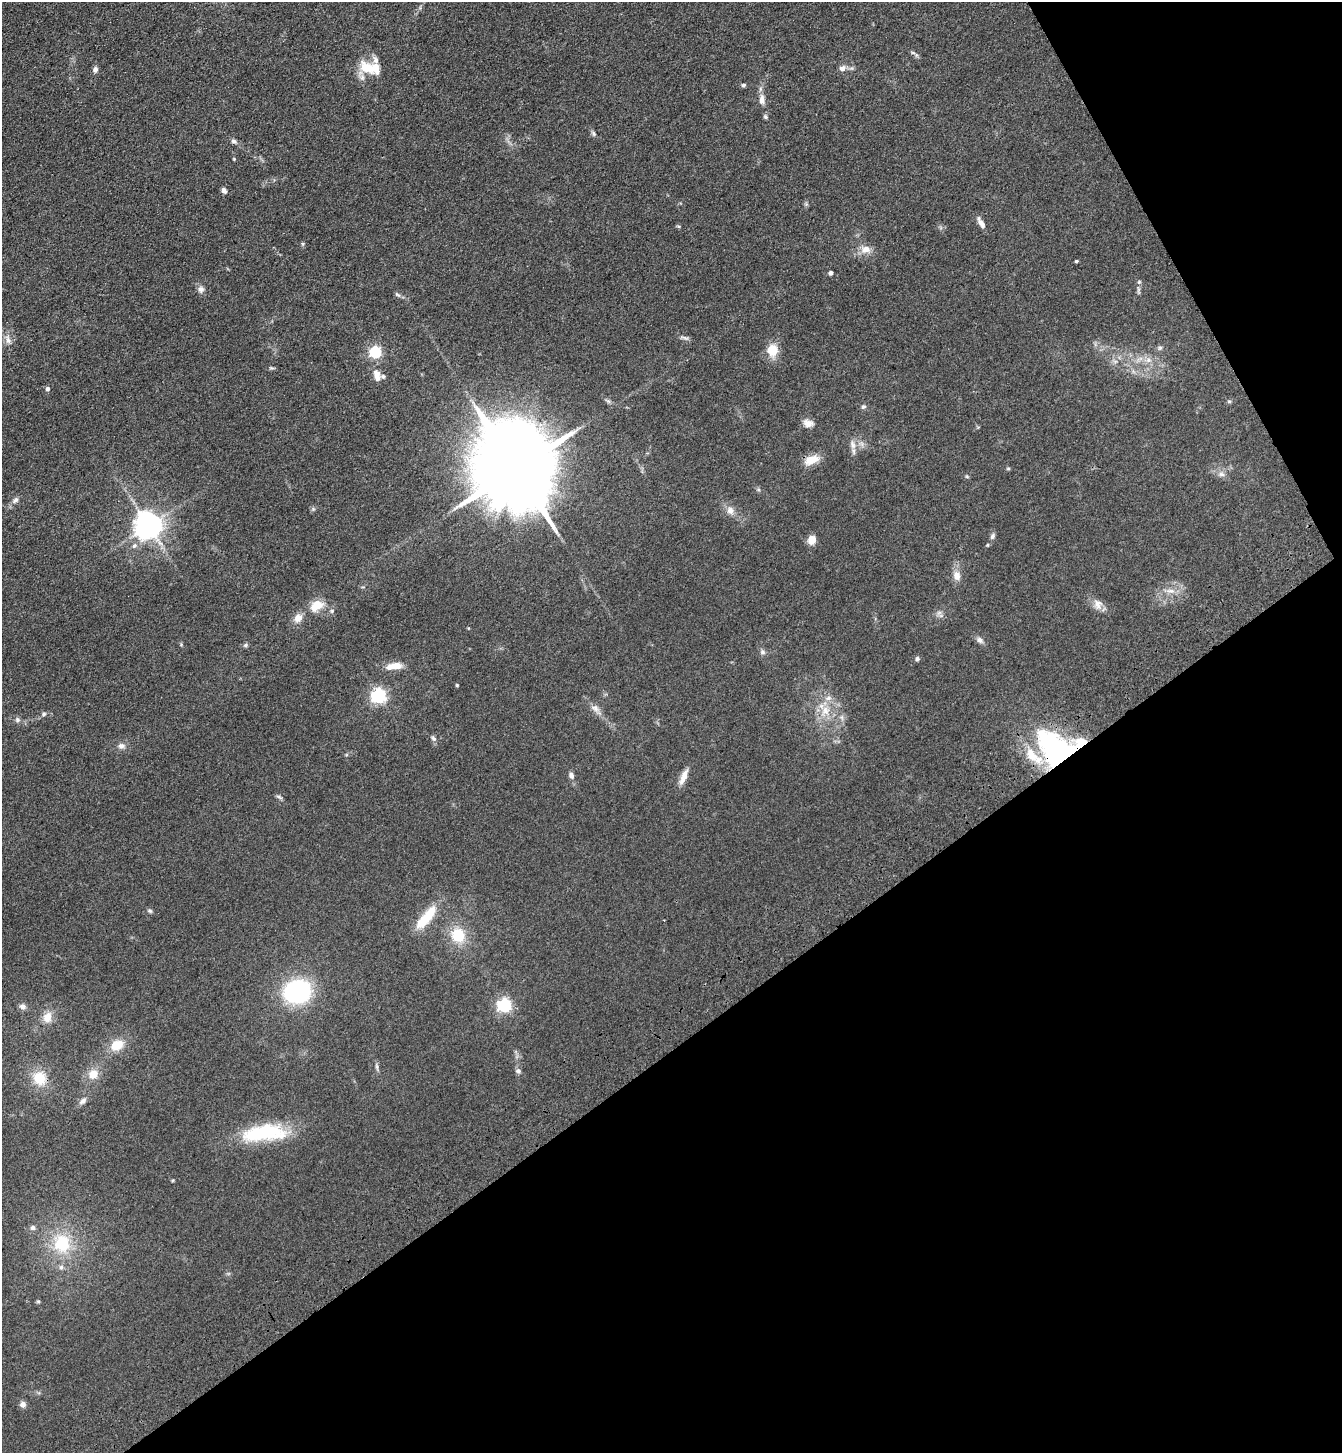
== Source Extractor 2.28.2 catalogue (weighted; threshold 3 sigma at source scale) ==
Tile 12 of 4 x 4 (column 4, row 3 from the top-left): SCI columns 4253-5592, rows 1557-3007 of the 5960 x 6015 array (HDU 1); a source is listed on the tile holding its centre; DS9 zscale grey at full resolution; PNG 1344 x 1455 px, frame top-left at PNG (2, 2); no overlay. Shown black and unused: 33% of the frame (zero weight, under 3 of 4 exposures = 6% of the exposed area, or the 3 px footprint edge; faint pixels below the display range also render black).
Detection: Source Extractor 2.28.2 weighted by HDU 2 'WHT'; one run over the whole footprint, this tile lists its part. Background 0.0854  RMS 0.0083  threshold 0.0375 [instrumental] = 3 sigma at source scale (4.5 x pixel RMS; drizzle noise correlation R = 1.50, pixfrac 1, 0.05/0.05 arcsec/px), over >= 5 px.
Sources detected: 103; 1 inside a brighter object's white glare — not listed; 9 inside a brighter listed object's ellipse — not listed separately; the other 93 listed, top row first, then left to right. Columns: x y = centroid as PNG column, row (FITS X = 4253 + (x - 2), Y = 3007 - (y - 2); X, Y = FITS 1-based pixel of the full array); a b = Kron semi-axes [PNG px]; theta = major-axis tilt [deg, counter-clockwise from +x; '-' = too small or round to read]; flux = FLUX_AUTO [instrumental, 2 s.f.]
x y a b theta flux
913 52 8 4 -9 1.4
369 68 29 14 -15 22
842 68 10 8 21 3.8
95 70 7 5 80 3.2
744 85 5 4 - 1.6
762 100 14 7 -84 5.5
765 117 7 5 -48 1.6
593 133 7 6 - 1.8
234 141 8 6 -27 2.4
234 159 4 4 - 0.81
224 190 7 5 -56 2.6
806 204 6 5 - 1.3
981 223 14 5 -59 5
678 226 6 3 -18 0.91
302 244 6 4 -90 1.1
865 249 14 10 1 7.7
1076 261 4 3 - 1.1
831 273 4 4 - 3.3
201 289 9 8 - 3.5
1138 290 15 4 -85 2.5
397 295 9 5 -40 1.7
685 338 11 4 -25 2.2
8 340 15 6 -80 4.7
1160 348 7 6 - 1.8
772 350 14 12 88 14
376 352 6 5 - 96
1148 360 9 7 -15 4.3
1115 361 7 5 -29 2.1
272 368 10 2 0 1.1
377 373 13 9 -46 5.5
48 389 5 4 - 2.6
608 401 7 5 -45 1.7
1229 401 5 5 - 1.1
863 407 7 6 - 1.7
808 423 14 9 -13 5.6
853 444 15 7 -74 5.2
811 460 19 10 21 12
1008 468 6 4 0 0.94
517 470 28 19 -61 16000
1221 474 10 7 -17 3.7
967 476 6 4 -2 0.93
758 489 6 4 -45 1.3
15 500 11 7 45 3.4
313 509 5 5 - 1.4
730 510 11 9 -71 6
148 525 8 8 - 1100
992 536 9 6 70 2.4
812 540 8 7 - 9.4
988 545 5 4 - 0.94
957 575 13 9 -76 6.6
1170 591 15 7 3 6.2
318 604 17 13 5 12
1098 604 15 12 -74 6.6
939 613 8 6 47 2.6
298 618 11 9 49 7.2
980 640 10 7 -34 3.3
181 644 5 5 - 0.91
245 645 7 5 27 1.6
763 652 8 7 - 2.3
917 659 6 5 - 1.6
394 666 19 7 8 11
457 685 4 4 - 0.84
379 696 6 6 - 220
595 708 12 9 -47 5
825 711 18 14 70 15
44 714 7 6 - 1.7
842 717 9 4 -82 2.2
17 720 7 6 - 2
433 738 8 6 -54 2.2
121 746 10 8 7 3.9
1055 753 74 28 -59 130
571 775 9 6 -74 3.2
683 777 22 7 67 7.8
279 797 10 4 -26 1.6
150 911 7 6 - 1.6
426 918 35 11 50 26
458 935 18 16 -60 24
297 991 23 20 15 110
505 1005 6 6 - 170
23 1006 9 7 -25 3.6
47 1017 14 11 73 9.6
117 1045 15 11 31 15
377 1066 12 3 -80 1.9
518 1071 7 6 - 2.4
93 1074 13 11 40 10
39 1078 19 16 -59 20
83 1101 10 6 40 3.5
264 1133 53 19 6 62
173 1180 5 3 - 0.76
33 1228 8 7 - 2.5
62 1243 28 24 -70 41
38 1301 5 5 - 1.1
23 1404 7 7 - 3.4
Overlapping masked pixels (flux is a lower limit): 1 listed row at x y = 1055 753